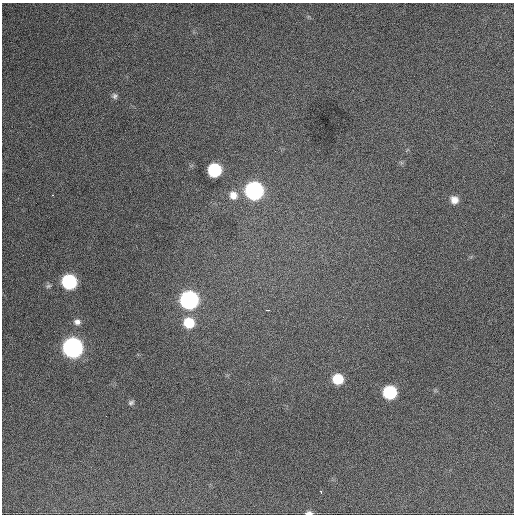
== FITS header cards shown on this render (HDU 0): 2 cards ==
NAXIS1  =                  512 / Axis length
NAXIS2  =                  512 / Axis length

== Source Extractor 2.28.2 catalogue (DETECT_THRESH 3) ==
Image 512 x 512 px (HDU 0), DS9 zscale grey, 1 PNG px = 1 image px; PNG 516 x 516 px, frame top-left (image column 1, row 512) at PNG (2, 3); no overlay
Background 940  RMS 30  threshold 89.8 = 3 sigma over >= 5 px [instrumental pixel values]
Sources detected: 19; all 19 listed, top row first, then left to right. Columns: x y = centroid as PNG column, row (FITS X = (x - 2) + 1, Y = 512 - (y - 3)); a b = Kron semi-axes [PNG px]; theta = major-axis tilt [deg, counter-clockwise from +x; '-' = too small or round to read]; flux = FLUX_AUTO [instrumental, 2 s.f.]
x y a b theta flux
115 96 8 7 - 5800
215 170 9 9 - 170000
254 191 10 10 - 540000
52 195 3 2 - 2300
233 195 11 10 - 19000
454 200 8 8 - 17000
69 282 9 9 - 250000
48 286 7 5 17 4300
189 300 10 10 - 580000
268 310 4 2 - 6800
77 322 9 8 - 9400
189 323 10 9 - 58000
73 348 10 10 - 920000
338 379 9 8 - 54000
390 392 9 9 - 150000
131 403 8 6 25 4800
106 416 3 2 - 2000
321 492 3 2 - 3400
309 513 8 4 -2 7700
At the frame edge (FLAGS 8, measured only in part): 1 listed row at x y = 309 513